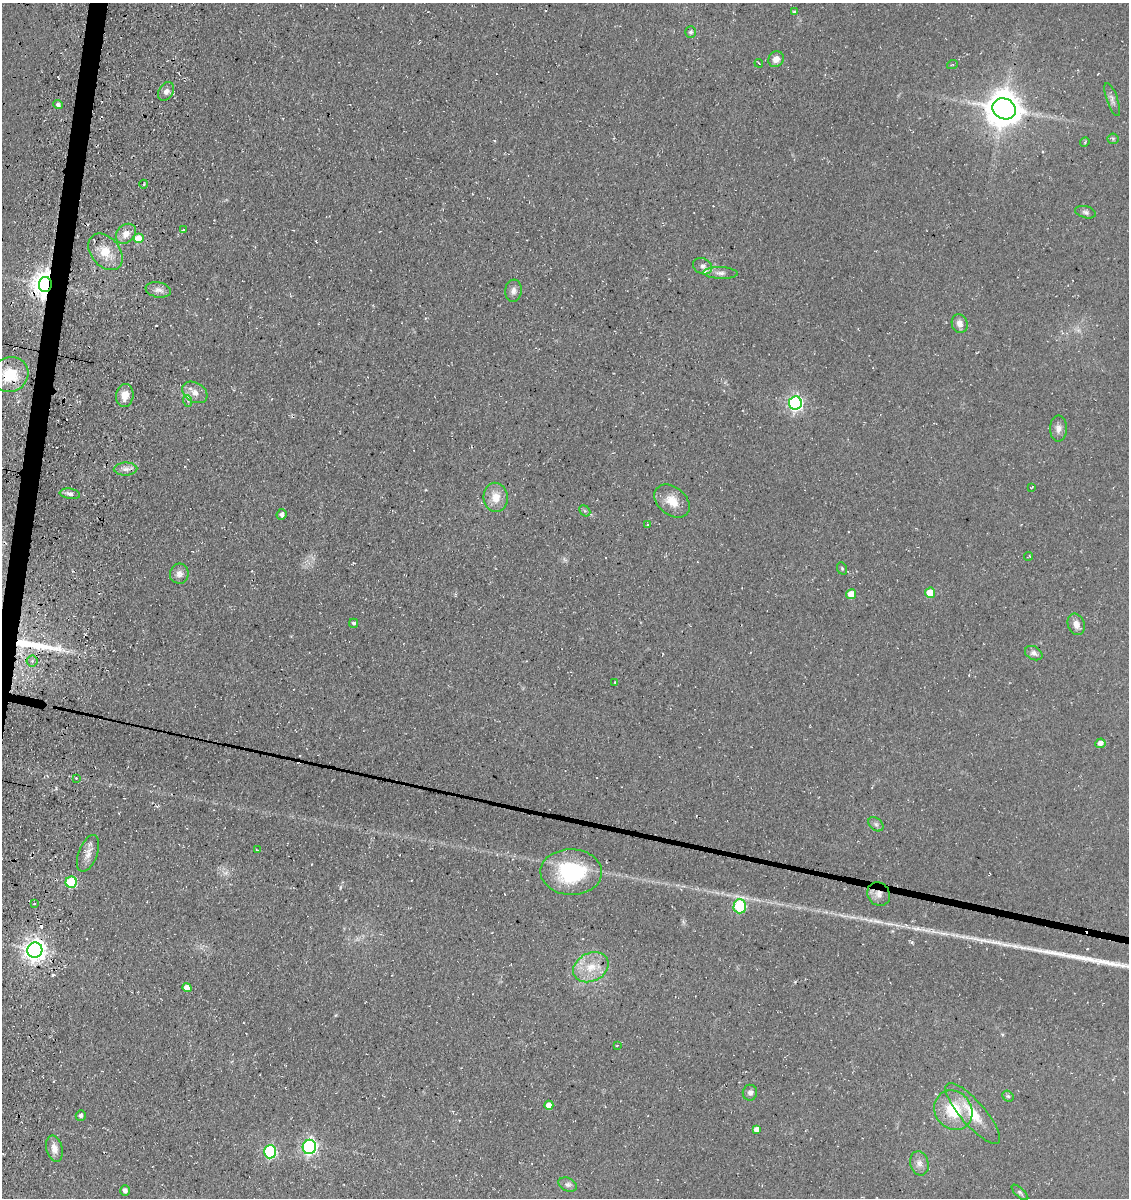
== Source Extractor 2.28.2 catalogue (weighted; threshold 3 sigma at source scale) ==
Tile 7 of 4 x 4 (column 3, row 2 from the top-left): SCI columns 2602-3728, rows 2542-3737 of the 5093 x 5080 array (HDU 1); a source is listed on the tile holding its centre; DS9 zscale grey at full resolution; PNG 1131 x 1200 px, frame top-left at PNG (2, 3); each listed source drawn as its Kron ellipse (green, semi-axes under 4 px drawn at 4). Shown black and unused: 1% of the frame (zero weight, under 3 of 4 exposures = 11% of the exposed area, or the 3 px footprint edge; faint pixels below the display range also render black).
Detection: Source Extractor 2.28.2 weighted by HDU 2 'WHT'; one run over the whole footprint, this tile lists its part. Background 0.068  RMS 0.009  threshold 0.0407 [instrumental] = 3 sigma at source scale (4.5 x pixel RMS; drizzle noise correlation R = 1.50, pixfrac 1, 0.05/0.05 arcsec/px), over >= 5 px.
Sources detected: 84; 3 too faint to see at this stretch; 2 cosmic-ray / hot-pixel residue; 1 long thin detection or spike segment (spike, bleed or trail) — neither listed nor drawn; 3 inside a brighter listed object's ellipse — not listed separately; the other 75 listed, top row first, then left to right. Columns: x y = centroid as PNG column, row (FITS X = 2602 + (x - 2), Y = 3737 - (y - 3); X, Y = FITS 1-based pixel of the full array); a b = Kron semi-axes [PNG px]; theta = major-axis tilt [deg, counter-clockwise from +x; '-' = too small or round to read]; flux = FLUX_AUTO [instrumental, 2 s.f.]
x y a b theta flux
794 12 4 3 - 1.5
691 32 5 5 - 2.1
776 59 8 7 - 6.3
759 63 4 2 - 0.7
952 65 5 3 - 0.88
166 91 10 7 57 4.3
1112 99 17 5 -71 4
58 105 5 4 - 2.7
1004 109 12 10 -26 2200
1113 139 6 5 - 1.5
1085 142 5 4 - 1
144 184 4 3 - 0.9
1086 212 10 6 -15 2.6
183 230 4 3 - 0.97
126 234 11 8 45 8.3
138 239 5 5 - 20
105 252 20 14 -50 19
703 266 10 8 -27 3.7
720 273 17 6 -2 4.8
45 285 8 6 81 1000
158 290 13 7 -10 4.9
513 291 11 8 83 4.7
960 324 9 8 - 6
10 375 19 17 28 33
195 392 13 9 -30 7.7
125 395 11 8 80 11
188 401 6 4 -71 1.4
795 403 7 6 - 240
1058 429 13 8 89 5.4
126 469 12 6 0 4.5
1032 487 3 2 - 0.7
70 494 10 5 -8 3.5
496 497 14 12 -86 13
672 501 20 13 -40 15
585 511 6 4 -44 1.4
282 514 5 5 - 2.8
648 524 3 3 - 0.91
1029 556 4 2 - 0.95
842 568 6 4 -69 1.3
179 574 10 9 - 5.6
930 593 5 5 - 18
851 594 5 5 - 13
354 623 4 4 - 1.7
1076 624 11 8 -70 6.3
1034 653 9 6 -28 3.8
32 661 5 5 - 2.5
615 682 3 2 - 0.73
1100 743 5 4 - 5
76 778 4 3 - 0.84
876 824 8 6 -39 2.6
258 850 4 3 - 1.2
88 853 19 9 69 7.9
571 872 31 23 -2 75
71 882 5 5 - 60
879 894 12 11 - 7
34 904 4 3 - 1.4
740 906 7 6 - 78
35 950 8 7 - 660
591 967 18 14 27 18
187 988 5 4 - 6.3
617 1045 4 2 - 0.72
750 1093 8 7 - 3.6
1008 1096 6 5 - 1.5
549 1105 4 4 - 6.9
953 1110 20 18 -53 37
973 1113 39 12 -49 24
81 1115 5 5 - 2.4
757 1129 4 4 - 6.5
309 1147 7 6 - 220
54 1149 13 8 -77 6.7
270 1152 6 6 - 100
919 1163 12 9 -75 5.6
568 1185 9 6 -23 3.1
125 1191 5 4 - 3.9
1020 1192 10 4 -42 1.9
Overlapping masked pixels (flux is a lower limit): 4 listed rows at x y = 45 285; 10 375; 879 894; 35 950